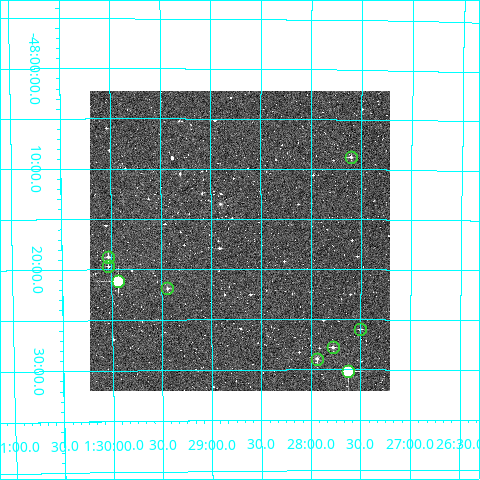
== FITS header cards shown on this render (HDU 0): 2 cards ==
NAXIS1  =                  300
NAXIS2  =                  300

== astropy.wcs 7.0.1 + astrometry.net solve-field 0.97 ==
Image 300 x 300 px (HDU 0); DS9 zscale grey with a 90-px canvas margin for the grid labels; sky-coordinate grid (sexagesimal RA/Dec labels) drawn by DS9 from the SOLVED WCS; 9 Tycho-2 reference stars matched to detected sources circled (green)
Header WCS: RA---TAN/DEC--TAN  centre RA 01:28:43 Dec -48:17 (22.18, -48.29 deg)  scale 6 arcsec/px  FOV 30.0' x 30.0'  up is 0 deg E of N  parity normal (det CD < 0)
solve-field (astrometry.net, Tycho-2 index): VERIFIED the header's WCS against the Tycho-2 star catalogue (verified at 2 index scales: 7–9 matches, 0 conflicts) and refined it, rather than solving blind
Solved WCS: RA---TAN-SIP/DEC--TAN-SIP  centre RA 01:28:43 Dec -48:17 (22.18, -48.29 deg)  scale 6 arcsec/px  FOV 30.0' x 29.9'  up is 0 deg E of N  parity normal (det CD < 0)
The solver's refit moves the header's centre by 3.3 arcsec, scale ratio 0.9993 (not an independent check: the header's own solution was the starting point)
Tycho-2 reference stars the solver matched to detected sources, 9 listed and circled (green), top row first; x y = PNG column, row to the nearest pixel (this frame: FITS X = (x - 90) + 1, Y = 300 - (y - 91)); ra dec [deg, ICRS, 3 dp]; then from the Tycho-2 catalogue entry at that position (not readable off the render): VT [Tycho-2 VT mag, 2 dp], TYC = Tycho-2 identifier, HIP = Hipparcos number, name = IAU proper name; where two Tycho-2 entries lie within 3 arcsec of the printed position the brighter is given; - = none
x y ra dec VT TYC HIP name
351 157 21.901 -48.146 11.15 8036-786-1 - -
108 257 22.508 -48.312 11.37 8043-857-1 - -
108 266 22.508 -48.328 12.40 8043-603-1 - -
118 281 22.484 -48.352 8.91 8036-1001-1 - -
167 288 22.359 -48.365 11.78 8036-1027-1 - -
360 329 21.876 -48.433 12.03 8036-1145-1 - -
333 347 21.944 -48.463 11.53 8036-1091-1 - -
317 359 21.985 -48.482 11.15 8036-936-1 - -
348 371 21.907 -48.503 8.56 8036-1051-1 6810 -